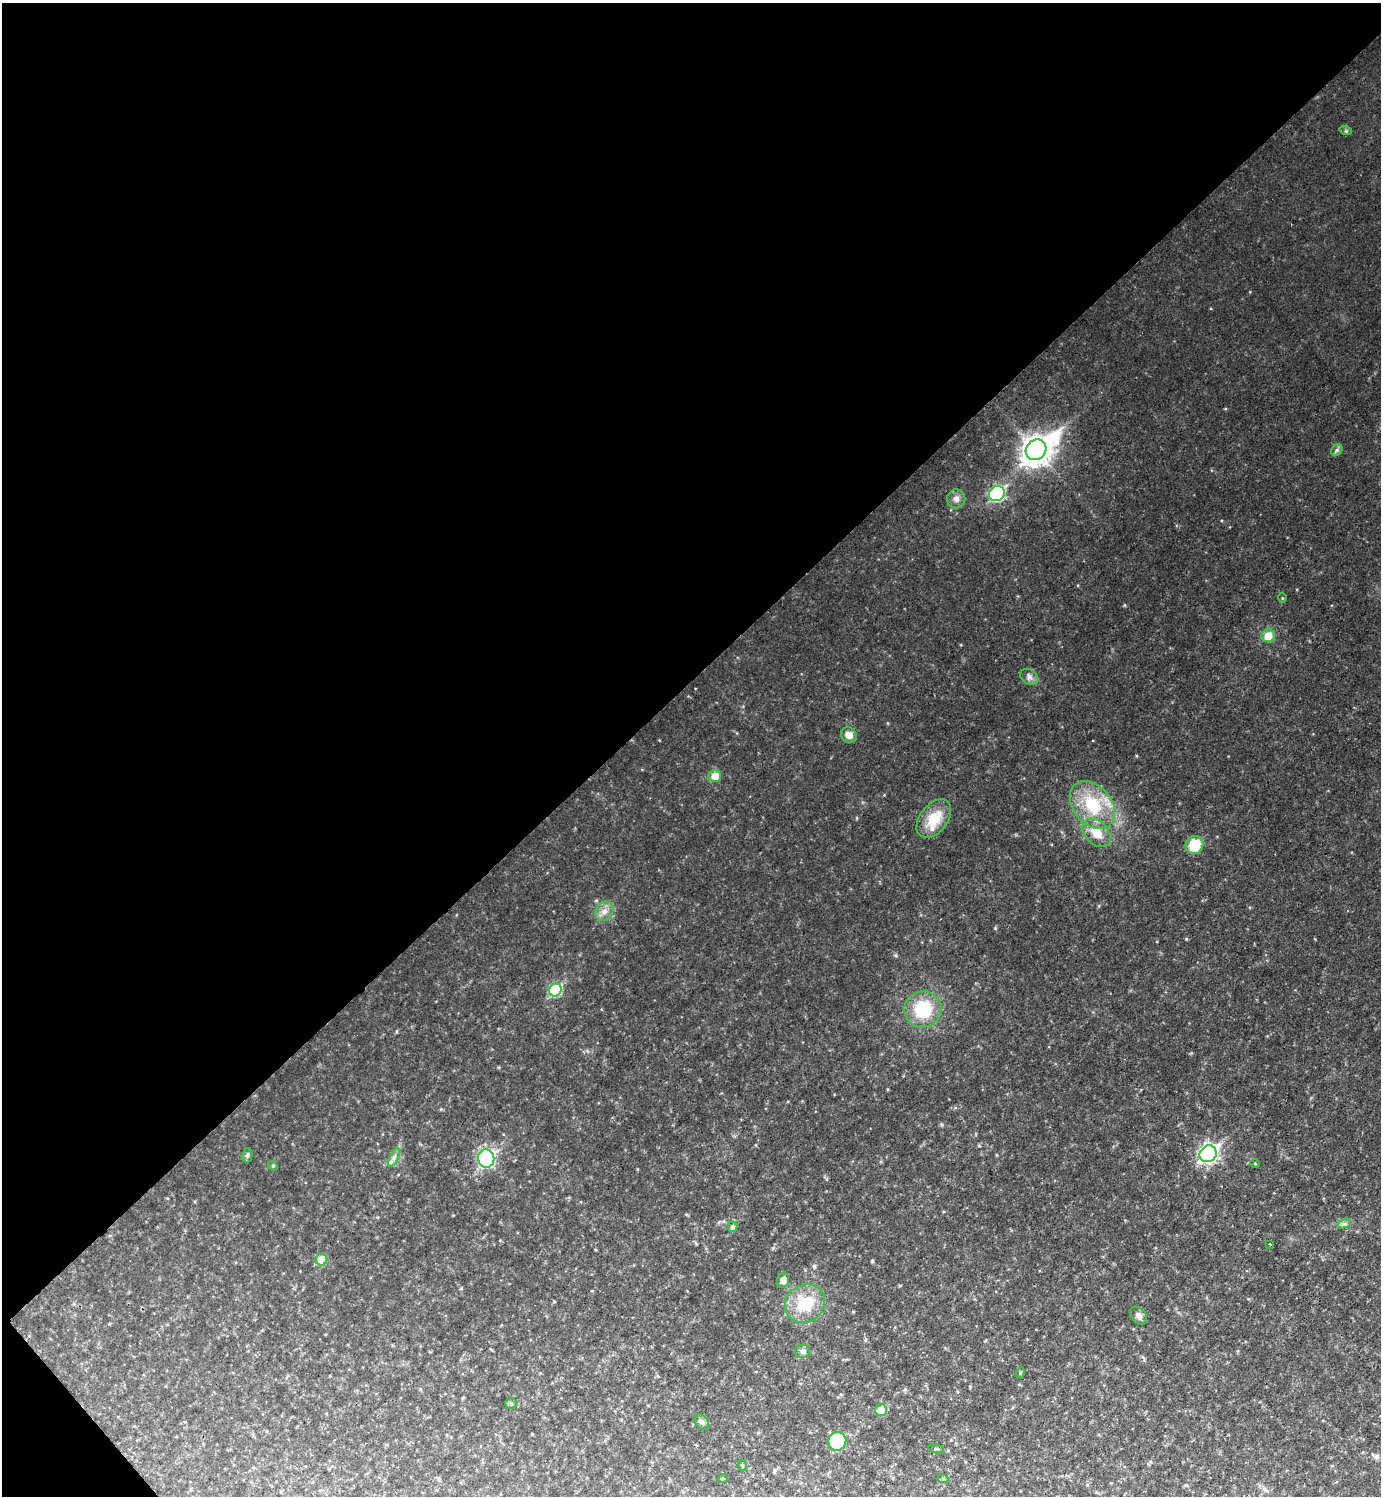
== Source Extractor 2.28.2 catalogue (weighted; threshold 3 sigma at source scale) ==
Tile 5 of 4 x 4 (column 1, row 2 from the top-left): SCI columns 158-1536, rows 2989-4482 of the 5973 x 5975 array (HDU 1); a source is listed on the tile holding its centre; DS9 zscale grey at full resolution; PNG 1383 x 1498 px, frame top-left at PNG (2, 3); each listed source drawn as its Kron ellipse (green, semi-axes under 4 px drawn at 4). Shown black and unused: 46% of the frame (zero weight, under 2 of 3 exposures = <1% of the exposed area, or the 3 px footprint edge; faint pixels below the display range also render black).
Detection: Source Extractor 2.28.2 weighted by HDU 2 'WHT'; one run over the whole footprint, this tile lists its part. Background 0.0319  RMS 0.0075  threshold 0.0335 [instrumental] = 3 sigma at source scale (4.5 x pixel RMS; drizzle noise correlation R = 1.50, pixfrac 1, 0.05/0.05 arcsec/px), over >= 5 px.
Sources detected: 42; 1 inside a brighter object's white glare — neither listed nor drawn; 1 inside a brighter listed object's ellipse — not listed separately; the other 40 listed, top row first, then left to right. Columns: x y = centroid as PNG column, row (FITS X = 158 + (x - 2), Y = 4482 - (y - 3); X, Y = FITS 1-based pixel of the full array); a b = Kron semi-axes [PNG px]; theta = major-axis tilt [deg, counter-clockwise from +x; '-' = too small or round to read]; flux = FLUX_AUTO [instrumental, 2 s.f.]
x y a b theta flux
1346 131 6 4 -18 1
1036 450 11 9 44 820
1337 450 6 5 - 1.6
997 493 8 7 - 110
956 499 9 9 - 4.2
1282 598 5 3 - 0.58
1268 636 7 6 - 12
1029 677 10 7 -33 3
849 735 8 7 - 5.8
715 776 6 6 - 10
1092 805 27 19 -50 36
934 818 22 14 52 20
1097 833 17 11 -46 13
1194 845 9 8 - 22
604 911 10 8 60 4.9
555 990 7 6 - 48
923 1009 18 18 - 35
1208 1154 9 8 - 220
247 1155 7 5 79 1.8
394 1158 10 4 65 2.6
486 1159 9 8 - 130
1255 1164 5 3 - 0.62
273 1166 5 4 - 0.87
1344 1224 7 4 17 1.8
733 1227 5 4 - 1.9
1270 1244 3 2 - 2.8
321 1260 6 6 - 16
783 1280 7 6 - 6
805 1304 21 18 31 30
1139 1316 10 7 -51 3.4
802 1351 8 6 15 2.3
1020 1373 5 3 - 0.7
511 1403 5 5 - 1.3
881 1410 6 6 - 11
702 1422 8 6 -57 2.1
837 1441 9 9 - 40
936 1449 8 3 -13 0.92
742 1465 6 3 -71 0.78
723 1478 5 4 - 0.89
943 1479 5 3 - 1
Unlisted compact peaks at least as high as the median listed source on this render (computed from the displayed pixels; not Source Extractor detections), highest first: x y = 995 928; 1186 939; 814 1266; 896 955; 872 1261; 1124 605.